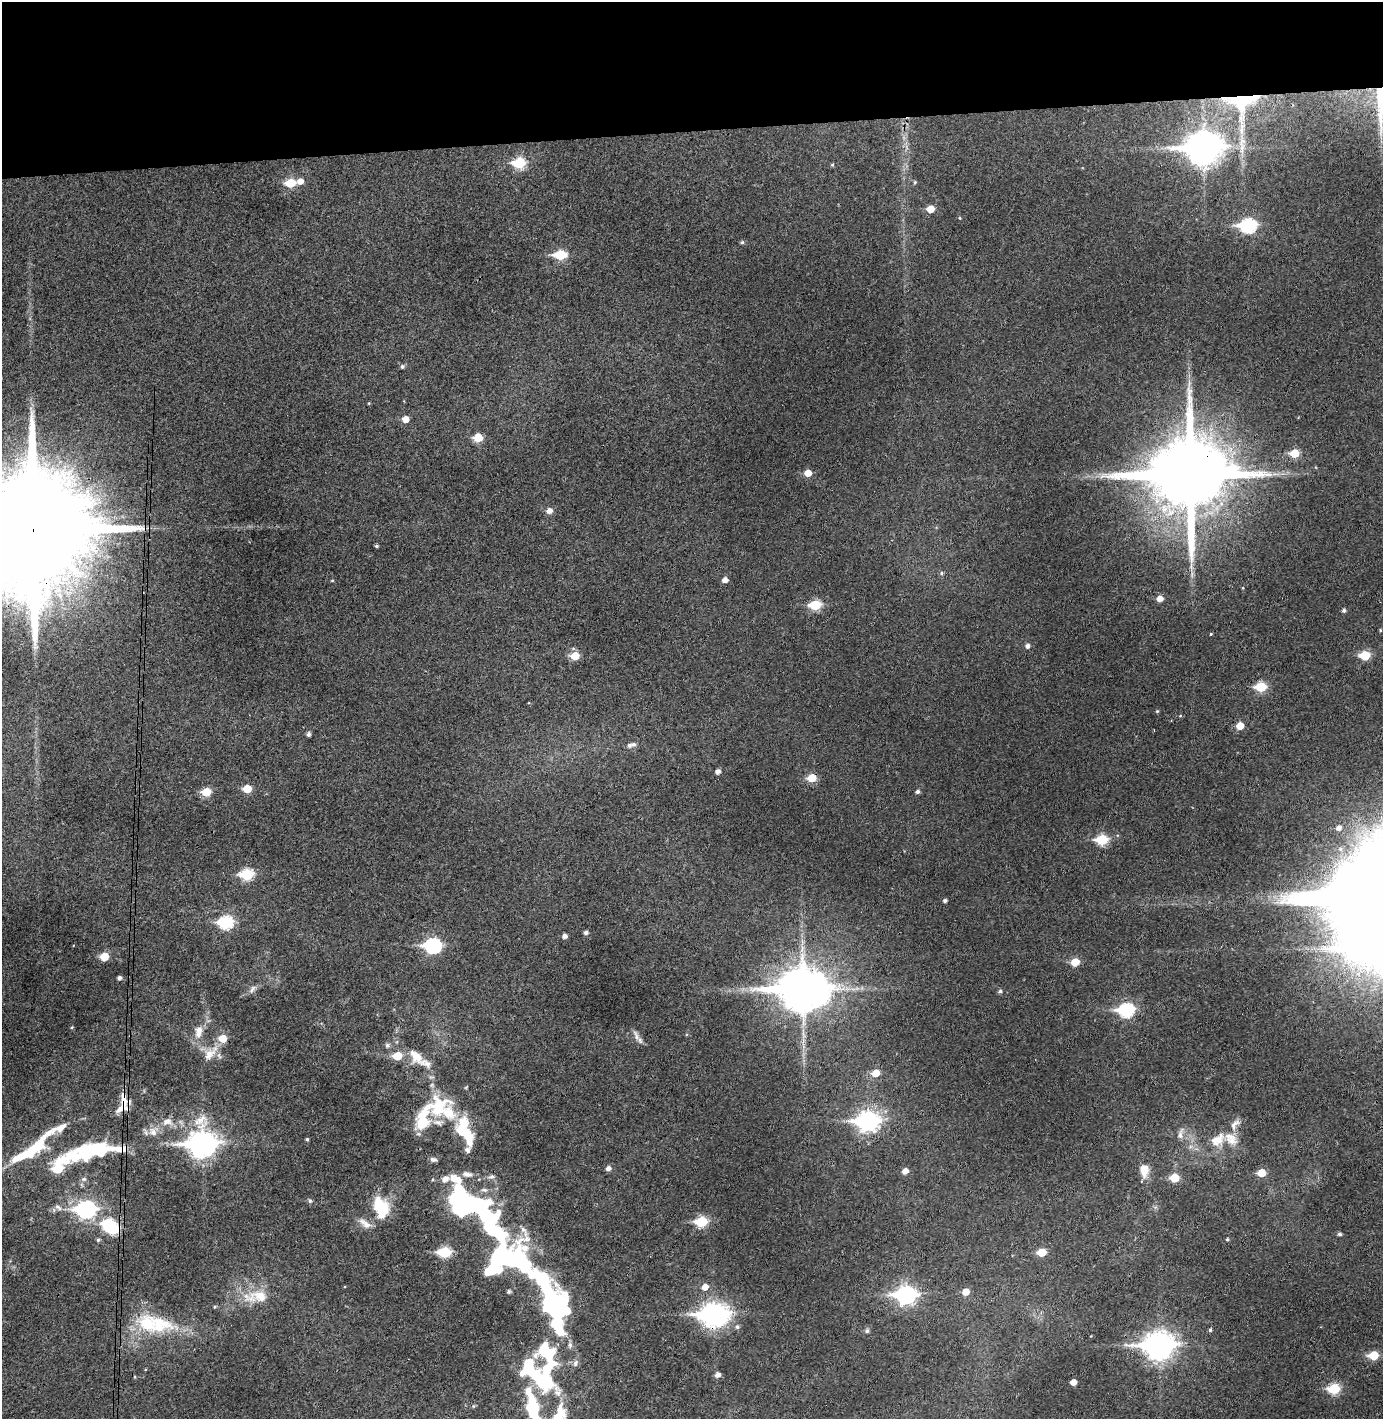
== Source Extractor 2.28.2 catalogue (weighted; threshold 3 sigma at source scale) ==
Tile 2 of 3 x 3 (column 2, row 1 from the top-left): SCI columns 1454-2834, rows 2892-4308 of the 4290 x 4366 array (HDU 1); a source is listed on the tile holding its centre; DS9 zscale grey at full resolution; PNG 1385 x 1421 px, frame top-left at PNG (2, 2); no overlay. Shown black and unused: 9% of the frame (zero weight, under 3 of 4 exposures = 6% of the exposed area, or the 3 px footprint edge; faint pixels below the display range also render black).
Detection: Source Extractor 2.28.2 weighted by HDU 2 'WHT'; one run over the whole footprint, this tile lists its part. Background 0.0837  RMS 0.0062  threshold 0.0281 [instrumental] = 3 sigma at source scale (4.5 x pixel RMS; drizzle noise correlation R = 1.50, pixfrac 1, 0.05/0.05 arcsec/px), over >= 5 px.
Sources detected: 157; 16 inside a brighter object's white glare — not listed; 16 inside a brighter listed object's ellipse — not listed separately; the other 125 listed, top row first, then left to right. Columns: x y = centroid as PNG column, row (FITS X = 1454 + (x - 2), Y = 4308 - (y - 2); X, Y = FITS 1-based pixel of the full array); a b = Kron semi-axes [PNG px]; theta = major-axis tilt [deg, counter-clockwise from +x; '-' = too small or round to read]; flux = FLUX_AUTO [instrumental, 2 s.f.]
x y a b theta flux
1241 102 78 28 -90 76
1381 104 65 10 -89 29
1203 148 13 10 3 1100
519 163 7 6 - 42
832 165 4 4 - 0.77
300 181 7 6 - 4.1
915 182 5 4 - 0.76
290 183 6 5 - 24
930 209 6 5 - 8.6
959 218 4 3 - 0.57
1248 226 9 7 2 91
742 242 5 4 - 1.1
560 255 7 5 3 35
402 367 5 5 - 1.3
369 403 4 3 - 0.5
405 419 6 5 - 5.7
478 438 6 5 - 16
1294 453 6 5 - 17
808 473 6 5 - 7.1
1190 475 21 21 - 9100
549 511 6 6 - 4
33 530 40 27 85 34000
376 546 4 3 - 0.93
1191 567 11 5 -83 2.5
942 573 6 5 - 1
332 580 5 3 - 0.5
725 580 6 5 - 3.4
1160 599 6 5 - 4.7
815 605 7 5 6 33
1344 610 4 4 - 1.4
1380 630 4 4 - 0.63
1211 634 4 3 - 0.58
1027 646 5 5 - 2.1
1365 655 6 5 - 26
575 656 6 5 - 15
1261 687 7 6 - 28
1157 711 5 4 - 0.69
1180 716 5 3 - 0.58
1240 726 6 5 - 9.1
308 734 5 4 - 1.6
629 745 8 5 40 2
718 772 5 4 - 2.5
812 778 6 5 - 16
247 789 6 5 - 13
206 792 6 6 - 16
918 792 5 4 - 1.5
1339 828 6 6 - 3
1102 840 7 6 - 37
247 874 7 6 - 47
945 900 4 4 - 1.4
226 922 8 6 7 69
586 932 5 4 - 1.8
564 936 4 4 - 2.5
433 946 8 7 - 120
104 957 6 5 - 13
1075 962 6 5 - 13
119 978 4 4 - 1.6
252 989 13 6 53 2.5
802 989 15 12 6 2600
1000 991 6 5 - 1.4
1126 1010 8 7 - 90
72 1027 4 3 - 0.58
198 1032 19 11 83 8.1
636 1035 16 6 -67 3.3
223 1038 7 7 - 9.6
387 1045 7 6 - 1.6
210 1053 27 11 45 9.6
397 1056 6 5 - 17
415 1056 21 12 -52 10
876 1073 6 5 - 11
123 1100 23 10 -72 8.9
438 1107 38 30 34 35
868 1121 10 8 3 310
167 1122 17 11 9 7
1235 1124 19 8 51 4.8
57 1129 51 7 29 12
464 1130 26 15 -68 30
153 1132 13 11 -54 5.5
1180 1134 13 6 86 2.7
307 1139 4 4 - 0.88
1217 1140 21 13 38 11
202 1144 12 11 - 540
86 1150 51 16 24 45
28 1153 44 11 25 30
433 1159 8 5 -7 1.6
608 1168 6 5 - 2.7
1144 1170 15 9 89 9.1
905 1171 5 5 - 4.3
1261 1173 6 5 - 12
467 1174 14 7 -12 3.6
491 1177 9 6 14 2
1174 1178 6 6 - 17
84 1179 7 6 - 1.4
310 1201 6 5 - 1.3
465 1205 28 20 -10 110
58 1207 11 5 -35 1.9
381 1208 26 17 -70 23
86 1209 9 7 6 200
701 1222 7 6 - 39
365 1223 21 9 -36 5.4
113 1229 7 6 - 38
1340 1234 5 4 - 1.3
1227 1239 4 3 - 0.82
98 1240 5 4 - 1
445 1252 7 6 - 40
1042 1252 6 5 - 15
705 1287 6 6 - 4.8
509 1291 5 5 - 1.1
546 1292 128 30 -58 150
966 1292 6 5 - 6.4
906 1295 9 7 4 240
258 1296 38 17 7 20
215 1307 5 4 - 0.77
713 1315 11 8 11 480
160 1324 47 25 -14 37
737 1327 6 5 - 1.4
1210 1330 4 4 - 1.1
867 1331 6 5 - 1.6
1159 1346 12 9 4 700
1374 1355 6 5 - 18
547 1368 43 27 79 46
718 1375 6 5 - 3
1073 1382 5 5 - 4.9
1334 1389 7 6 - 37
533 1407 28 13 -80 33
Overlapping masked pixels (flux is a lower limit): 8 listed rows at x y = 1381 104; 1190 475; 33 530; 123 1100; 86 1150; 113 1229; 713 1315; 1159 1346
Isophote crosses this tile's border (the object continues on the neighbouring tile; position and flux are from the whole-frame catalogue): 3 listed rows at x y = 1381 104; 33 530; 533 1407